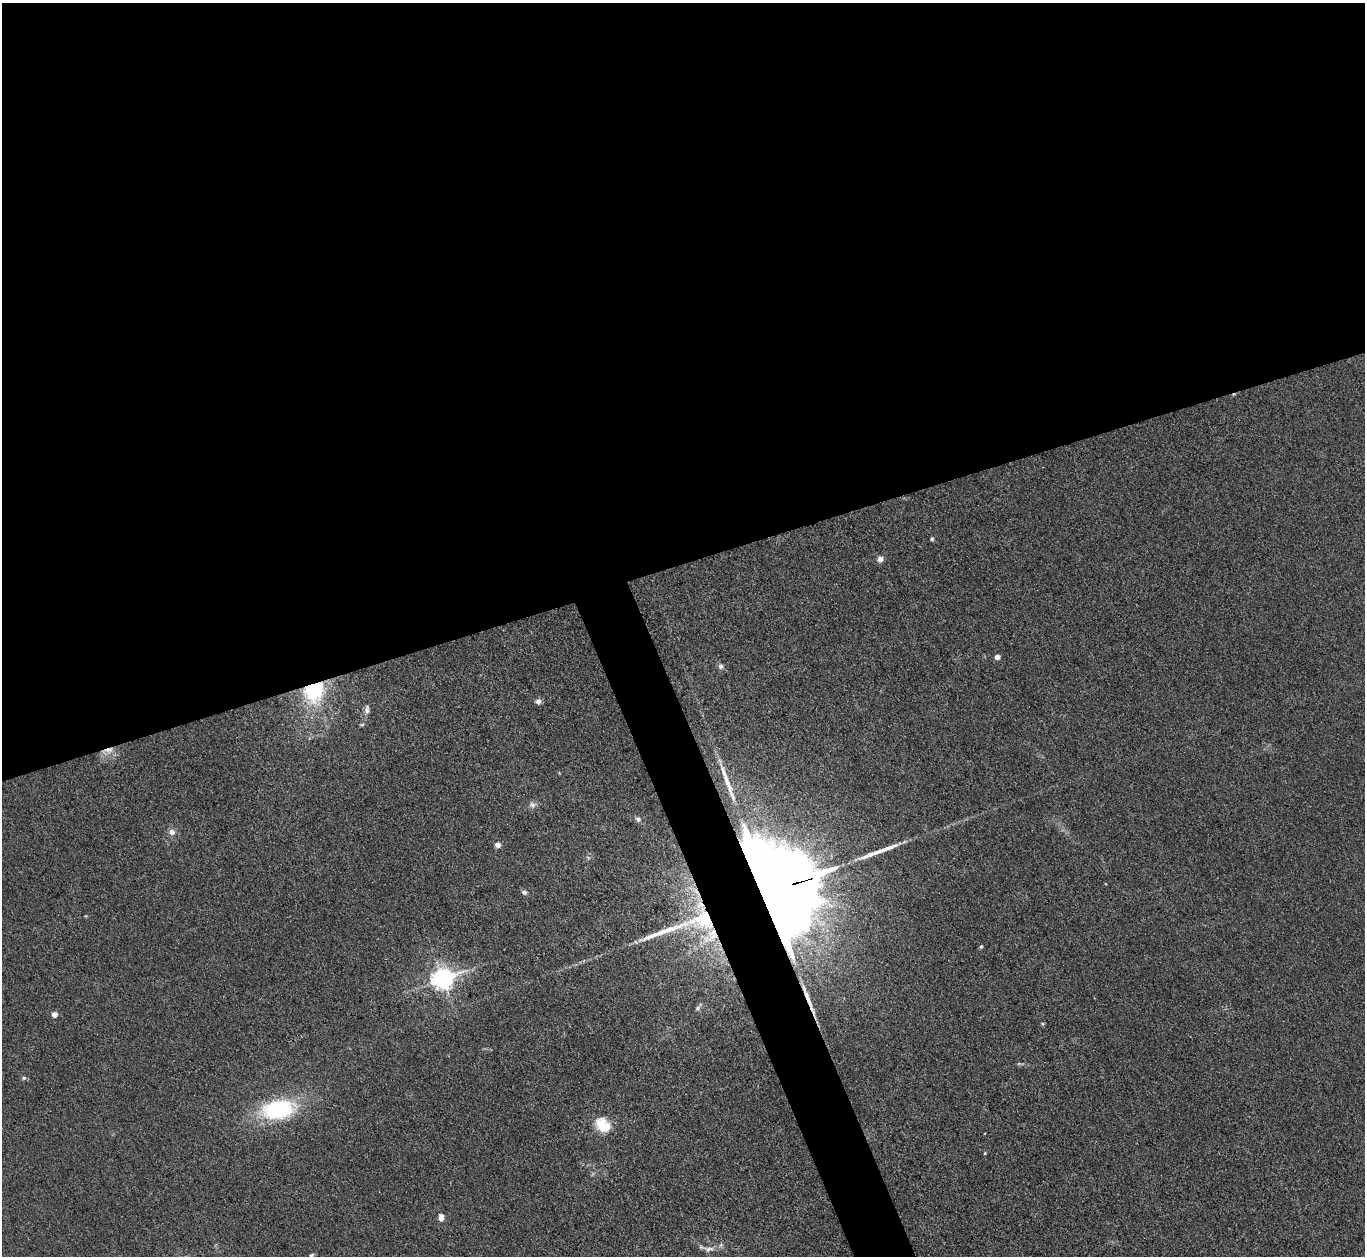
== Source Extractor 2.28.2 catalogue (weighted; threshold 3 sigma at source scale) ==
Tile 2 of 4 x 4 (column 2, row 1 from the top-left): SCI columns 1365-2727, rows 3909-5162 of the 5454 x 5440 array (HDU 1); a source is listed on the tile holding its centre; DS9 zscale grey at full resolution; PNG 1367 x 1258 px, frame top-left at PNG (2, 3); no overlay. Shown black and unused: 47% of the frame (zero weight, under 3 of 4 exposures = <1% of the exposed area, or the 3 px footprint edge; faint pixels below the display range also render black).
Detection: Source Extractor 2.28.2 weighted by HDU 2 'WHT'; one run over the whole footprint, this tile lists its part. Background 0.0587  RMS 0.0052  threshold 0.0233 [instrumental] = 3 sigma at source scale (4.5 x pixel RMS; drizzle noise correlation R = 1.50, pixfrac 1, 0.05/0.05 arcsec/px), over >= 5 px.
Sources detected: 34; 4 long thin detections or spike segments (spike, bleed or trail) — not listed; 2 inside a brighter listed object's ellipse — not listed separately; the other 28 listed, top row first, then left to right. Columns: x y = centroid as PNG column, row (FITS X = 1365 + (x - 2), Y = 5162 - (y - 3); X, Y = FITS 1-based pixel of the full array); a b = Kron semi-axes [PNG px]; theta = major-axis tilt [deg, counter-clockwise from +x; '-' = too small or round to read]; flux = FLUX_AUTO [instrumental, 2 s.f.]
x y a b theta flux
932 539 5 4 - 0.72
880 559 6 6 - 2.6
997 657 4 4 - 3.8
721 666 8 7 - 1.7
314 691 25 20 70 40
538 701 7 7 - 2.1
367 710 12 6 85 2.2
108 750 18 7 14 4.6
532 805 9 8 - 2
638 819 8 6 -47 1.5
172 832 10 9 - 2.5
497 845 6 6 - 2.5
588 858 6 5 - 0.9
773 890 29 22 15 25000
524 892 7 5 -38 1.4
703 919 35 27 -4 39
981 946 5 4 - 0.84
442 979 8 7 - 370
698 1008 7 6 - 1.2
54 1014 4 4 - 5
1042 1023 5 3 - 0.56
24 1078 7 5 20 0.9
278 1109 40 22 8 49
601 1125 20 14 -86 11
985 1153 5 3 - 0.44
441 1218 9 6 -89 2.7
708 1249 16 7 4 3.2
311 1255 7 5 40 1
Overlapping masked pixels (flux is a lower limit): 4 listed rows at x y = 314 691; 108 750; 773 890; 703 919
Isophote crosses this tile's border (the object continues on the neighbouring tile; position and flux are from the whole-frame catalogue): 1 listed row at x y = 311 1255